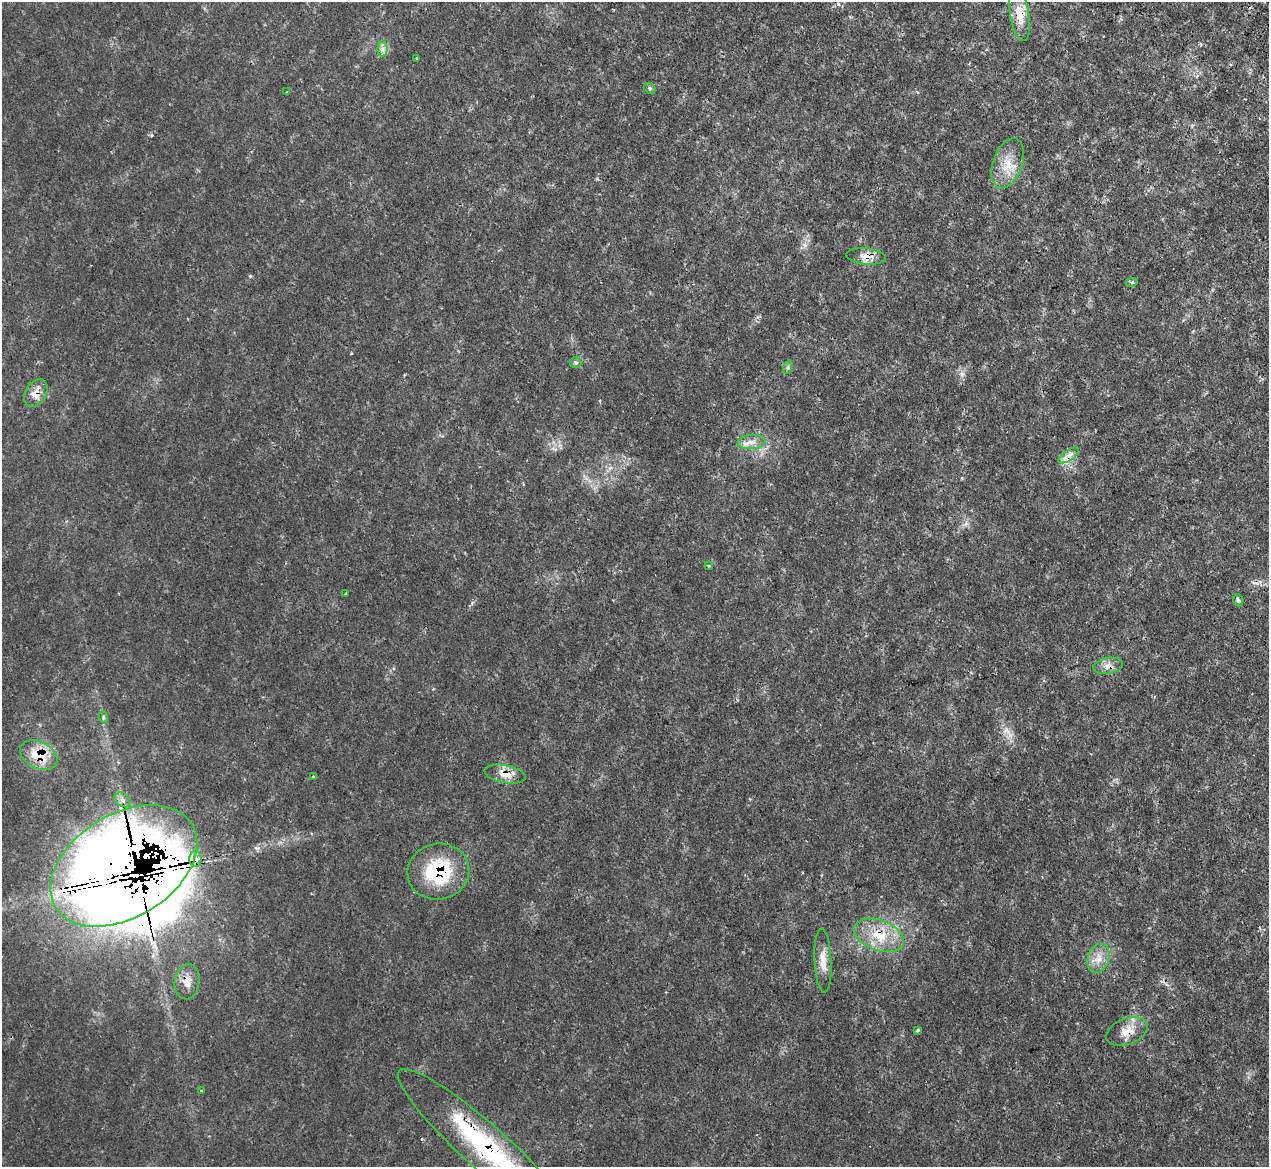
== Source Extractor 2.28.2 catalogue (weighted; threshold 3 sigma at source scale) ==
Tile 10 of 4 x 4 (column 2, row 3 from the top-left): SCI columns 1313-2579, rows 1338-2502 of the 5159 x 5128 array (HDU 1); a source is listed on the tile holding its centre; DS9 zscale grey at full resolution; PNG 1271 x 1169 px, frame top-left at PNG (2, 2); each listed source drawn as its Kron ellipse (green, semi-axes under 4 px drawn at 4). Shown black and unused: <1% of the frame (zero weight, under 2 of 3 exposures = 4% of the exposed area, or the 3 px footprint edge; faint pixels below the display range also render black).
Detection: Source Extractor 2.28.2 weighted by HDU 2 'WHT'; one run over the whole footprint, this tile lists its part. Background 0.0953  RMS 0.008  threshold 0.036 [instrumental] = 3 sigma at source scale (4.5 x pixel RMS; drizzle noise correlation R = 1.50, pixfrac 1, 0.05/0.05 arcsec/px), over >= 5 px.
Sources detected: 39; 3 cosmic-ray / hot-pixel residue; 1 long thin detection or spike segment (spike, bleed or trail) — neither listed nor drawn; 2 inside a brighter listed object's ellipse — not listed separately; the other 33 listed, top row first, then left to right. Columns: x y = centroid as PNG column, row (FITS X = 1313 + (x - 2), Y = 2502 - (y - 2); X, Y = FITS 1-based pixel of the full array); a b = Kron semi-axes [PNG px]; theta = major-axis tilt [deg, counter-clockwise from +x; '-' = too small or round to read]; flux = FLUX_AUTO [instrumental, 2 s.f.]
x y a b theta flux
1020 15 27 9 -80 14
383 49 8 5 -90 2.7
417 58 4 2 - 0.55
650 88 6 5 - 1.8
286 92 2 2 - 0.53
1008 163 26 14 71 17
866 256 20 8 -5 7.8
1132 282 6 4 11 1.2
576 363 6 5 - 1.7
788 367 7 4 72 1.5
36 393 15 10 57 8.7
752 442 14 7 5 5.8
1069 455 12 5 34 4.1
709 566 4 4 - 0.91
346 593 3 3 - 1.5
1238 600 6 4 -64 2.1
1108 666 15 8 9 5.8
103 717 6 4 -72 1.2
39 755 20 13 -26 23
505 774 21 9 -10 9.2
313 776 3 2 - 0.77
122 800 9 6 -42 3.2
195 859 8 6 89 8.2
124 866 80 51 32 2800
438 871 31 28 11 55
879 935 26 15 -21 24
1099 958 15 10 71 8.5
823 960 32 8 -87 9.7
187 982 18 12 82 9.3
918 1030 4 3 - 1.1
1127 1031 22 13 21 12
201 1091 3 2 - 0.67
485 1147 115 22 -42 130
Overlapping masked pixels (flux is a lower limit): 14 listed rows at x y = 1020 15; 866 256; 36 393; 1069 455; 1108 666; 39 755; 505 774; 195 859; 124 866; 438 871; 879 935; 187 982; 1127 1031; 485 1147
Isophote crosses this tile's border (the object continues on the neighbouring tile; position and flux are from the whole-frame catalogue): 1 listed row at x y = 485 1147
Unlisted compact peaks at least as high as the median listed source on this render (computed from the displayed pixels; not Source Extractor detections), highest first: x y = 805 245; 258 848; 152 135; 250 276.